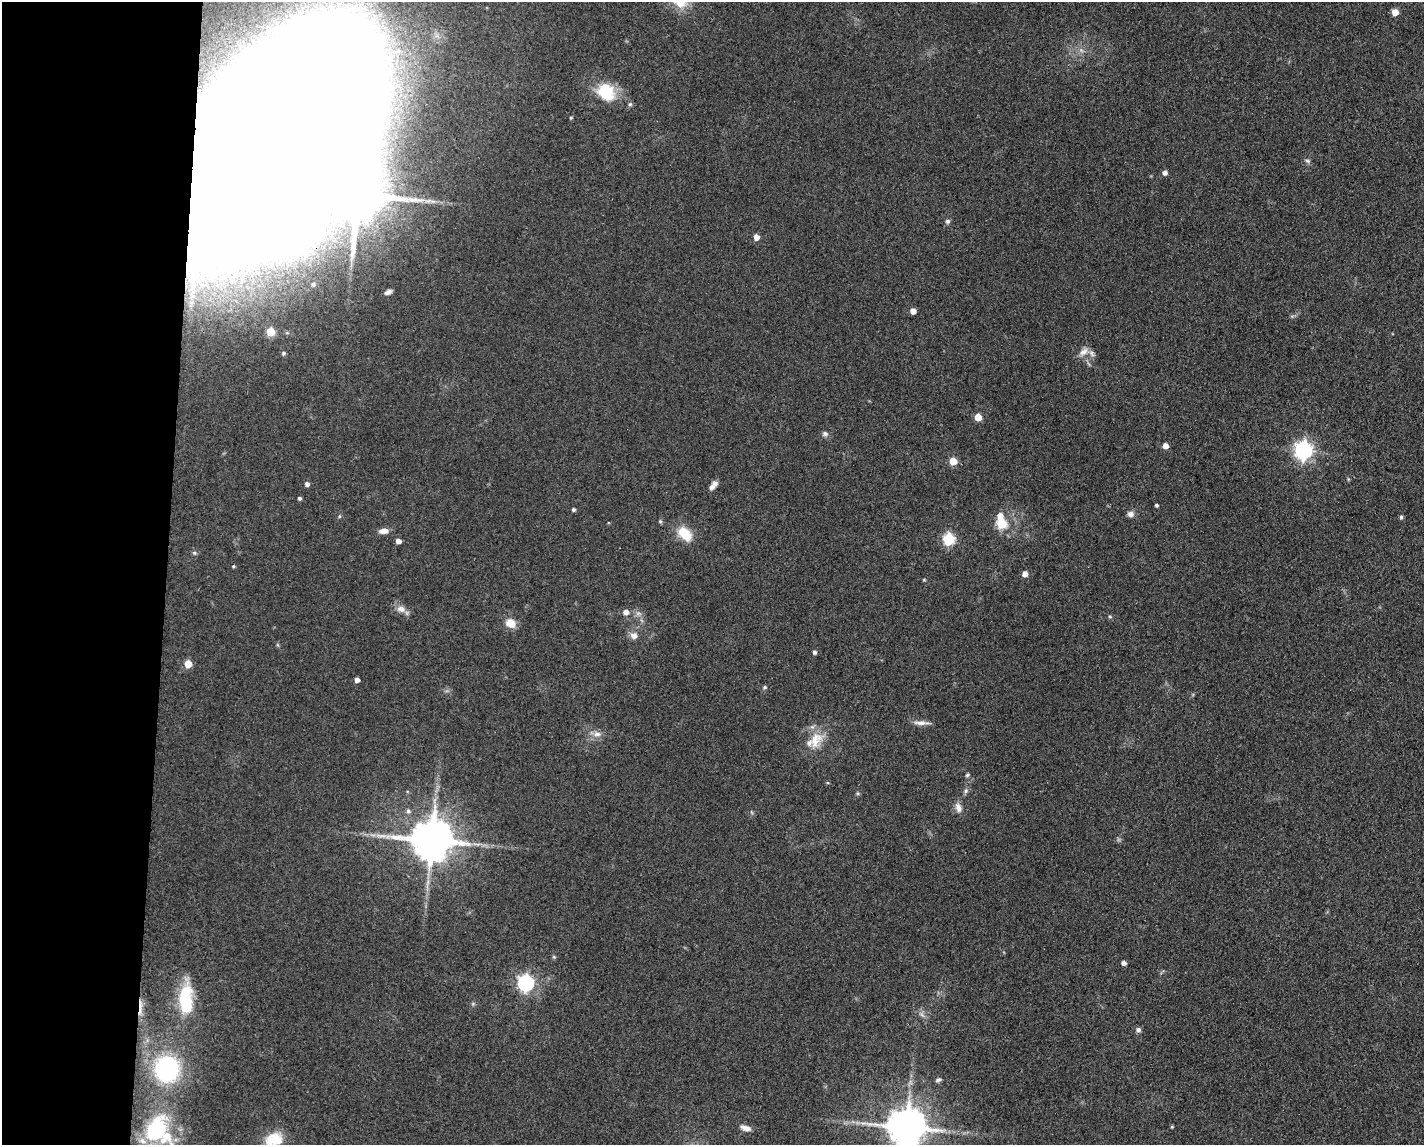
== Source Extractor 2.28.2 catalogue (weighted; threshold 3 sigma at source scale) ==
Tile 4 of 3 x 4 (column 1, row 2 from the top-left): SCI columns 117-1538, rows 2293-3435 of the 4607 x 4584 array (HDU 1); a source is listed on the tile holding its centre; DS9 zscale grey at full resolution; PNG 1426 x 1147 px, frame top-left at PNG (2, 2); no overlay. Shown black and unused: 12% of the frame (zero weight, under 3 of 4 exposures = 1% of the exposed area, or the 3 px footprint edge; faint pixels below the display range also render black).
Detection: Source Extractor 2.28.2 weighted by HDU 2 'WHT'; one run over the whole footprint, this tile lists its part. Background 0.154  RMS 0.0081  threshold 0.0363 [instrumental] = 3 sigma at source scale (4.5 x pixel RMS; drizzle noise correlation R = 1.50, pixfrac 1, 0.05/0.05 arcsec/px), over >= 5 px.
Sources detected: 78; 5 inside a brighter object's white glare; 1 cosmic-ray / hot-pixel residue — not listed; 3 inside a brighter listed object's ellipse — not listed separately; the other 69 listed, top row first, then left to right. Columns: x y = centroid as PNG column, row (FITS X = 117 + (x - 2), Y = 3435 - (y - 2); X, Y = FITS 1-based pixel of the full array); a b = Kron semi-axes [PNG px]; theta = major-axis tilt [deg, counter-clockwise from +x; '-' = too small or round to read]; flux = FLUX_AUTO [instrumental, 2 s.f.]
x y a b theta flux
1395 12 5 5 - 9.6
606 92 22 18 -50 29
571 118 4 4 - 0.86
1307 161 8 5 -20 1.7
1165 172 5 5 - 3.1
354 195 61 17 8 5200
948 221 6 6 - 1.8
756 237 5 5 - 6.2
313 284 6 6 - 2.2
388 292 8 5 27 2.9
913 311 5 4 - 7.1
271 332 5 5 - 25
1084 352 14 9 39 6.1
284 353 5 5 - 1.5
978 417 5 5 - 13
825 434 8 6 -12 2.2
1165 446 5 5 - 6.1
1303 450 7 7 - 310
953 461 5 5 - 18
307 484 5 4 - 3.1
712 487 9 7 46 3.7
299 498 4 4 - 1.5
1156 505 4 3 - 1.4
573 510 4 4 - 1.6
1130 514 8 7 - 3.6
339 516 5 3 - 0.86
1000 516 6 6 - 5.5
1401 517 5 4 - 1.5
660 521 5 5 - 1.2
1002 524 6 6 - 42
384 531 11 6 6 5.3
685 534 20 13 -47 18
949 539 7 6 - 69
398 541 5 4 - 4.1
194 553 6 5 - 1.4
233 566 4 3 - 0.95
1025 574 5 5 - 5.6
924 580 5 3 - 0.73
401 609 12 9 -14 5.6
626 612 6 5 - 4.4
1110 617 5 4 - 1.1
510 623 11 9 -34 9.7
634 636 9 9 - 4.7
814 652 5 4 - 2.1
188 664 5 5 - 16
357 680 4 4 - 4.2
764 687 6 4 22 1.2
920 723 19 6 2 5.1
597 734 11 6 0 4.5
816 740 25 16 64 17
967 775 5 5 - 1.3
966 791 7 5 69 1.9
857 793 6 4 -71 1
958 808 13 8 -72 5.1
408 811 6 6 - 2
432 840 12 11 - 3100
554 957 5 4 - 0.97
1123 963 4 4 - 3.4
526 983 7 7 - 200
186 999 36 15 90 47
922 1015 8 4 -37 2.2
1138 1030 6 6 - 2.4
167 1069 25 24 - 110
938 1080 8 4 16 1.7
906 1127 11 10 - 2500
1172 1127 4 4 - 0.84
745 1128 13 6 -14 4.7
156 1130 37 28 66 73
274 1139 24 16 16 19
Overlapping masked pixels (flux is a lower limit): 1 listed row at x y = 354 195
Isophote crosses this tile's border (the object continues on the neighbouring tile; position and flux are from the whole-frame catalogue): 3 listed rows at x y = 906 1127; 156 1130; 274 1139